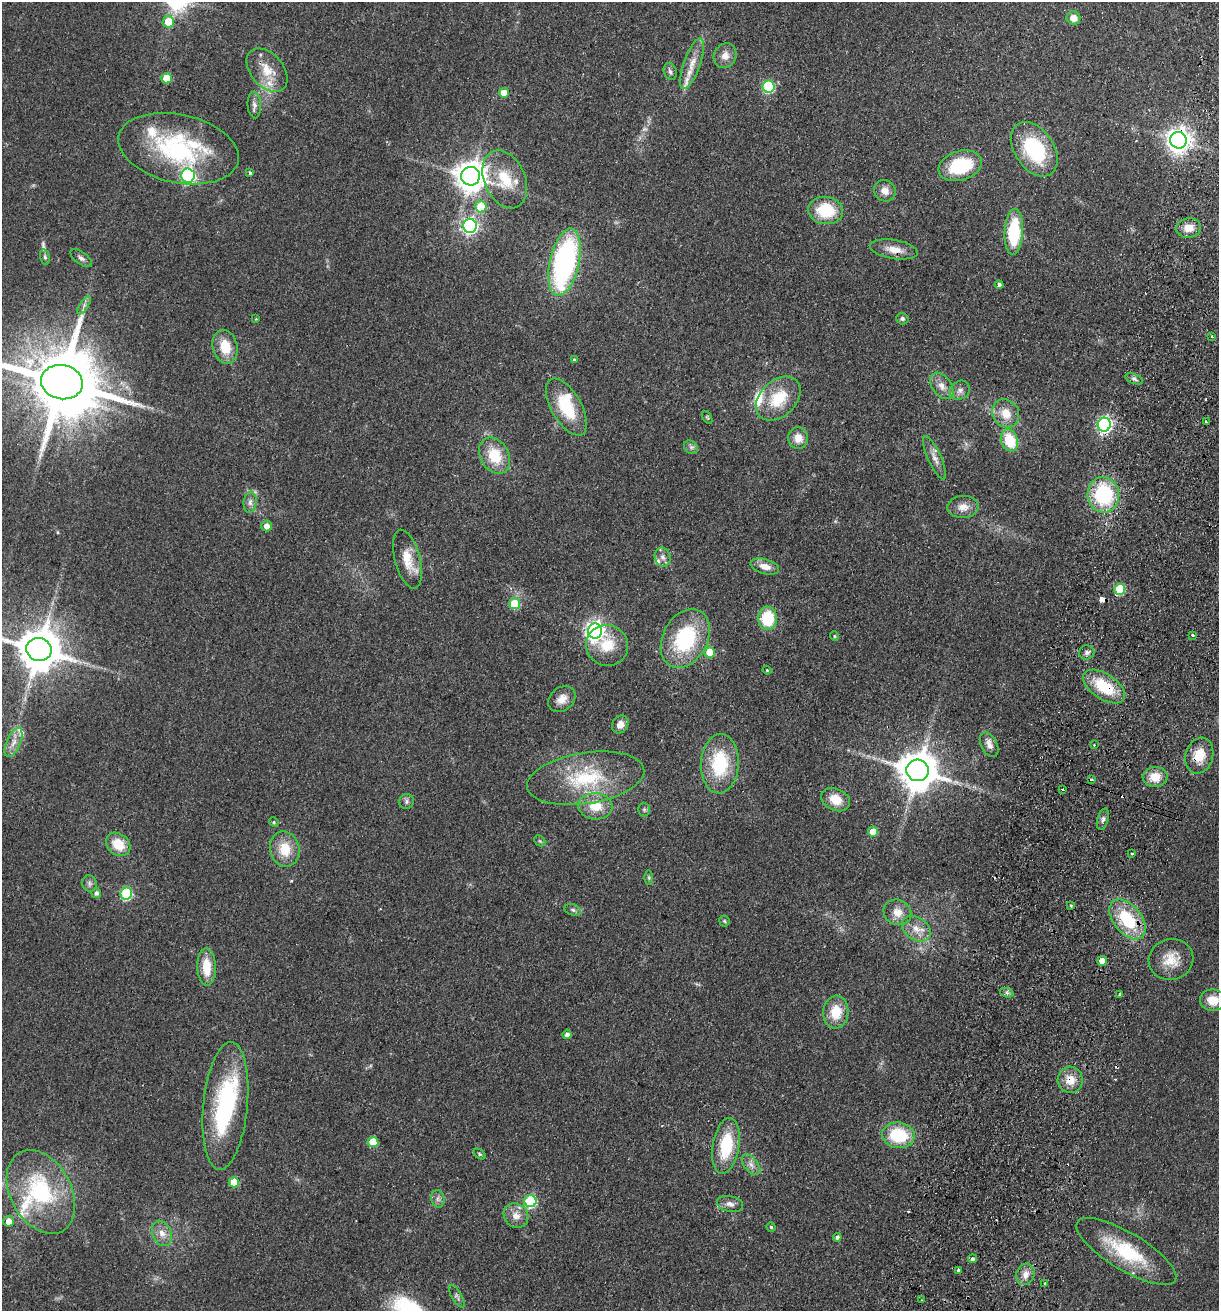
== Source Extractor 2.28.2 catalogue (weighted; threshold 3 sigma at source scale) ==
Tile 10 of 4 x 4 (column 2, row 3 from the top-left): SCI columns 1405-2621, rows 1328-2636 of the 5368 x 5274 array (HDU 1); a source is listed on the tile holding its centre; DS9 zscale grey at full resolution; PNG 1221 x 1313 px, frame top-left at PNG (2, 2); each listed source drawn as its Kron ellipse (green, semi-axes under 4 px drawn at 4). Shown black and unused: <1% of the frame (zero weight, under 2 of 3 exposures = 3% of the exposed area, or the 3 px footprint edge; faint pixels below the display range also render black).
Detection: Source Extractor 2.28.2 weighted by HDU 2 'WHT'; one run over the whole footprint, this tile lists its part. Background 0.0768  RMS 0.0079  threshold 0.0354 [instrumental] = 3 sigma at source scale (4.5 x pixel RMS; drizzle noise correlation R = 1.50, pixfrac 1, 0.05/0.05 arcsec/px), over >= 5 px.
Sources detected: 153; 1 too faint to see at this stretch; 2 inside a brighter object's white glare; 4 cosmic-ray / hot-pixel residue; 1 long thin detection or spike segment (spike, bleed or trail) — neither listed nor drawn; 10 inside a brighter listed object's ellipse — not listed separately; the other 135 listed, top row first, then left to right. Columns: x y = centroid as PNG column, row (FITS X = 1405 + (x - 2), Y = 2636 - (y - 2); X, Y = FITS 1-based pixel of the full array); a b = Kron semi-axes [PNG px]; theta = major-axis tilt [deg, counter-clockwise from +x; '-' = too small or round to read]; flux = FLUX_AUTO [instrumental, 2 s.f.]
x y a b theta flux
1073 18 7 6 - 8.2
168 22 6 6 - 18
725 56 13 11 61 6.8
692 64 26 8 70 11
267 70 25 16 -49 17
670 72 9 6 -70 2.8
166 78 5 5 - 20
768 87 6 6 - 79
504 93 5 5 - 13
254 105 13 6 -86 3.6
1178 140 8 8 - 670
179 149 61 34 -12 110
1034 149 30 19 -57 62
960 166 22 14 17 45
250 173 3 3 - 2.8
188 176 7 6 - 140
470 176 9 9 - 1200
505 179 30 20 -66 31
885 191 11 10 - 6.5
481 206 6 5 - 27
826 210 17 13 -6 33
470 226 7 6 - 200
1188 228 12 9 10 9.9
1014 232 23 9 87 50
894 249 24 9 -9 10
45 257 8 4 -76 1.5
81 258 12 6 -36 3.2
564 262 34 14 77 180
999 285 4 4 - 2.2
84 305 10 4 57 2.6
256 319 4 3 - 0.62
902 319 6 5 - 1.8
1212 337 3 3 - 2.1
225 347 17 12 -77 19
574 360 4 4 - 1.4
1134 379 9 5 -19 2
62 382 21 17 -12 8700
942 386 15 9 -53 7.2
960 390 10 9 - 4.3
778 398 25 18 44 30
566 407 31 15 -61 38
1006 413 15 13 -54 13
707 417 7 4 -59 0.93
1206 422 3 3 - 1.7
1104 425 7 6 - 220
798 438 11 10 - 8.7
1009 440 11 8 -69 29
691 447 7 6 - 2.2
495 455 19 14 -61 24
935 458 23 6 -66 6.2
1103 495 18 16 -83 64
250 502 11 6 84 3.4
963 507 15 11 3 8.2
267 526 5 5 - 5.6
663 557 9 7 -72 3.7
407 559 30 12 -75 16
765 566 15 7 -16 7.3
1120 589 5 5 - 51
514 603 5 5 - 26
768 618 11 9 88 35
595 631 7 7 - 380
1192 635 3 3 - 2.6
834 636 4 4 - 1.1
685 638 31 22 62 70
607 645 21 20 - 22
39 650 13 11 -18 3000
709 652 5 5 - 16
1087 652 7 7 - 2.7
767 670 4 4 - 0.88
1104 686 24 12 -34 34
562 699 15 11 39 7.4
620 725 9 7 57 6.3
13 742 15 7 67 6.2
989 745 13 8 -64 5.8
1094 745 2 2 - 0.74
1199 756 18 13 73 17
720 764 30 19 88 48
917 770 11 10 - 2400
1155 777 12 10 2 14
586 778 59 25 9 59
1091 780 3 3 - 2.8
1062 789 3 2 - 1.4
835 799 15 11 -27 14
406 801 7 7 - 2.2
595 806 17 13 -5 17
644 809 7 6 - 1.5
1103 819 11 5 74 2.7
274 822 5 4 - 1
873 832 5 5 - 15
540 841 6 4 -44 1.2
118 844 13 10 -39 17
285 849 18 14 -78 19
1132 853 3 3 - 1.6
649 878 7 4 -90 1.3
90 883 8 7 - 2.5
96 893 5 5 - 2.8
126 894 6 6 - 70
1071 905 3 3 - 1.4
573 910 9 5 -19 1.9
897 912 14 12 -26 9.5
1127 919 23 14 -51 44
724 921 5 5 - 1.1
916 929 16 11 -36 9.8
1171 959 22 20 12 17
1102 961 5 5 - 11
206 967 18 9 -89 18
1007 993 7 4 -19 1.9
1119 994 3 3 - 26
1213 1000 13 11 -8 13
836 1012 16 12 85 19
567 1034 5 4 - 3.5
1070 1080 13 12 - 12
225 1106 64 22 85 99
898 1135 16 12 -8 39
373 1142 5 5 - 18
726 1146 28 13 80 39
480 1154 6 4 -37 1.1
751 1165 12 6 -51 4.6
234 1182 5 5 - 23
41 1192 45 30 -61 85
438 1199 9 6 -78 2.8
530 1201 6 6 - 82
730 1204 13 8 -13 4.5
516 1216 13 11 -46 7.9
9 1221 5 5 - 8.2
771 1227 4 4 - 0.94
162 1233 13 9 -67 6.8
837 1237 4 4 - 2.1
1126 1251 57 18 -31 51
973 1259 4 4 - 2.4
958 1270 3 3 - 2.3
1025 1274 11 9 67 5.4
1045 1283 3 2 - 1.2
457 1296 13 5 -59 2.3
922 1300 3 2 - 0.81
Overlapping masked pixels (flux is a lower limit): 6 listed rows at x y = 1178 140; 894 249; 1104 425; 1104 686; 1199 756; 1070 1080
Isophote crosses this tile's border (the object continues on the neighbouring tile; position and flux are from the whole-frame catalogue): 2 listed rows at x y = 62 382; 39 650